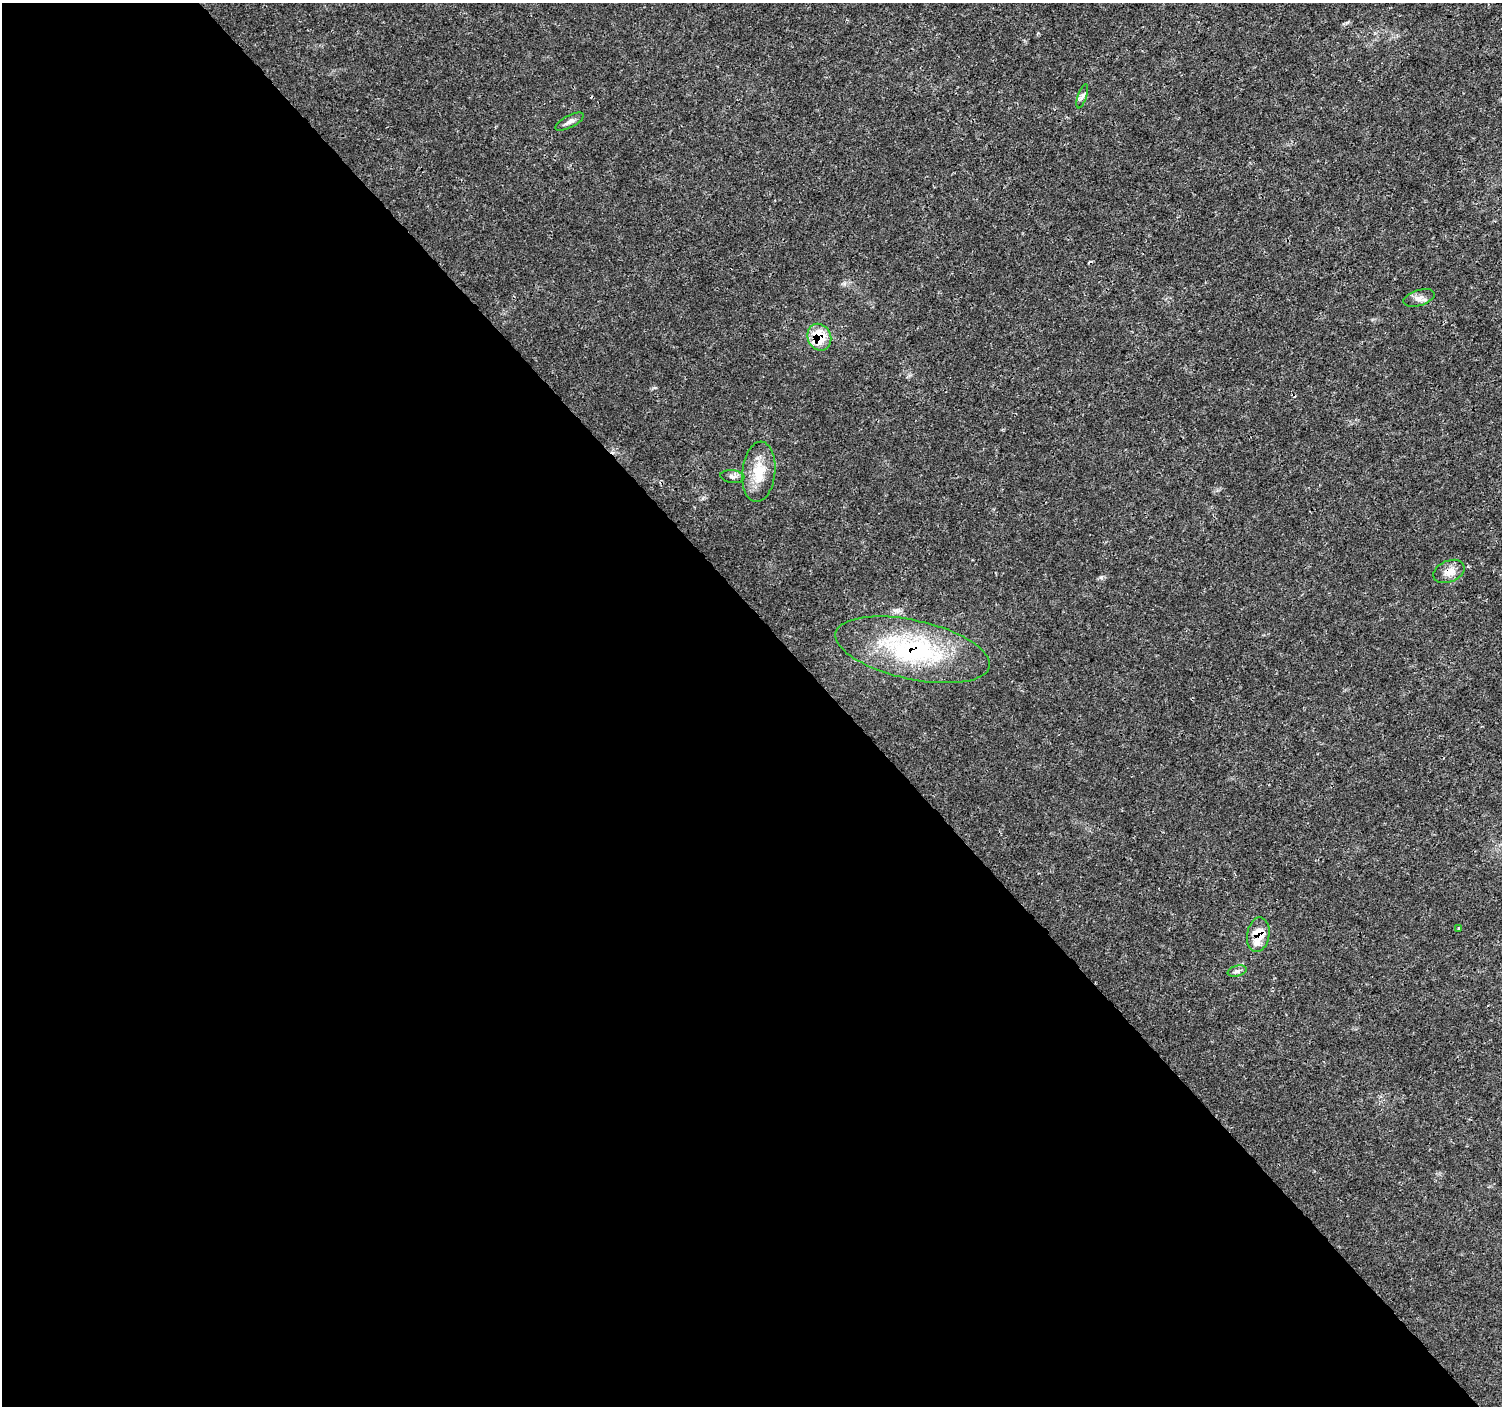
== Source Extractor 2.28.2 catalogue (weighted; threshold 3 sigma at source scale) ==
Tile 9 of 4 x 4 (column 1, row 3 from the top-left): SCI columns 7-1506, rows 1613-3016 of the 6007 x 5966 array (HDU 1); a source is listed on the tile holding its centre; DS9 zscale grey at full resolution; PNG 1504 x 1408 px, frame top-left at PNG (2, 3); each listed source drawn as its Kron ellipse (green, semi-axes under 4 px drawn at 4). Shown black and unused: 56% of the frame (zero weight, under 3 of 4 exposures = <1% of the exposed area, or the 3 px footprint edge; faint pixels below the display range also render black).
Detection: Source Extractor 2.28.2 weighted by HDU 2 'WHT'; one run over the whole footprint, this tile lists its part. Background 0.00477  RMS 0.0014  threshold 0.00631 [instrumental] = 3 sigma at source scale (4.5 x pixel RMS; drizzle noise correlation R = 1.50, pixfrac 1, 0.0396/0.0396 arcsec/px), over >= 5 px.
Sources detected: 13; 2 cosmic-ray / hot-pixel residue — neither listed nor drawn; the other 11 listed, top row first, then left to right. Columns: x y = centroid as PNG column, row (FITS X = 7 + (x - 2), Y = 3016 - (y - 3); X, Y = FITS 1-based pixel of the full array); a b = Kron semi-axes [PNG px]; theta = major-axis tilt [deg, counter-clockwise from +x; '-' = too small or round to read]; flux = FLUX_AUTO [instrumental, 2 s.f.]
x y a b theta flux
1082 96 12 4 72 0.41
570 122 16 6 28 0.59
1419 298 16 8 17 0.88
819 337 14 11 -66 4.2
759 472 30 16 84 3.8
732 476 12 6 -7 0.52
1449 571 16 10 24 1.3
913 650 79 29 -12 20
1459 928 4 3 - 0.13
1258 935 17 11 80 3.2
1237 971 9 5 14 0.44
Overlapping masked pixels (flux is a lower limit): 4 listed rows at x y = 819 337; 1449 571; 913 650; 1258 935
Unlisted compact peaks at least as high as the median listed source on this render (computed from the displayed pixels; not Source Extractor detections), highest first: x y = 1101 577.